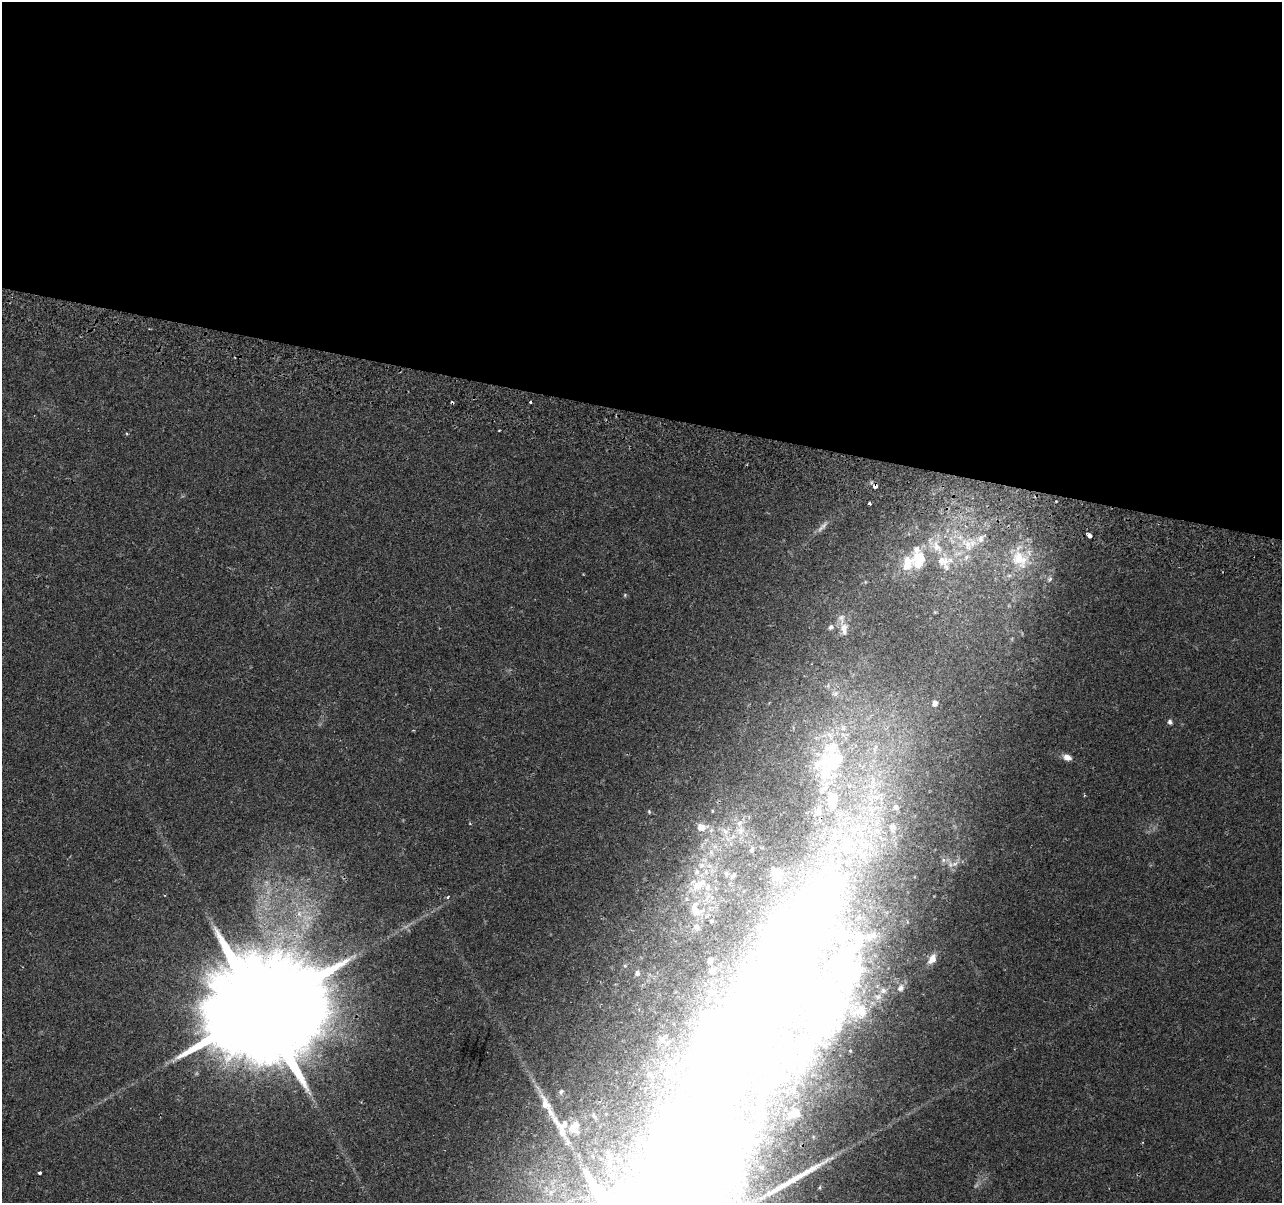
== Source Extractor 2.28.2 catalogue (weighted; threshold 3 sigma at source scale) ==
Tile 3 of 4 x 4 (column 3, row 1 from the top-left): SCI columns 2574-3853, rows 3874-5074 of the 5156 x 5407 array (HDU 1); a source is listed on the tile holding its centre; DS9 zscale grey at full resolution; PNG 1284 x 1205 px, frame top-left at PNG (2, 2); no overlay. Shown black and unused: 34% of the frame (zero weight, under 2 of 3 exposures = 3% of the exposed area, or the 3 px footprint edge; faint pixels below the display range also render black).
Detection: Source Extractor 2.28.2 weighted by HDU 2 'WHT'; one run over the whole footprint, this tile lists its part. Background 0.117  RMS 0.0067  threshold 0.0302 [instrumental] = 3 sigma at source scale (4.5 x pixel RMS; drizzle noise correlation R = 1.50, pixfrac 1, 0.0396/0.0396 arcsec/px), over >= 5 px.
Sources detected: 101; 3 too faint to see at this stretch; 11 inside a brighter object's white glare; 2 cosmic-ray / hot-pixel residue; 1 long thin detection or spike segment (spike, bleed or trail) — not listed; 22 inside a brighter listed object's ellipse — not listed separately; the other 62 listed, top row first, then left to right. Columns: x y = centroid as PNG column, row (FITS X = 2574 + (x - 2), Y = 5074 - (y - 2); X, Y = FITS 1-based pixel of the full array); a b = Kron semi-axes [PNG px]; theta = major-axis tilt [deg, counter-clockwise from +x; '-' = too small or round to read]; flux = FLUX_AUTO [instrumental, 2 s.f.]
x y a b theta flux
530 402 3 3 - 2.2
875 486 4 3 - 6.9
869 503 4 3 - 1.6
1089 535 4 3 - 10
980 539 13 9 70 5.4
968 545 24 13 -50 16
1018 558 31 19 -69 23
919 559 22 17 66 25
944 562 25 20 -33 20
1050 579 7 5 47 1.4
625 595 5 4 - 0.8
831 627 7 6 - 1.9
844 629 20 10 -82 7.3
835 693 9 6 28 2.6
935 703 8 7 - 2.7
1170 722 6 5 - 1.7
875 748 14 4 71 3.1
1067 757 11 7 -20 4.4
832 760 36 31 34 60
873 782 26 7 -90 13
833 799 26 16 83 24
896 807 9 7 -76 3
871 810 17 14 47 16
712 811 5 3 - 0.62
649 812 5 4 - 0.84
739 823 9 7 32 3.3
701 827 12 9 1 7.7
892 827 14 10 -85 5.8
856 828 19 8 64 10
725 831 10 8 -53 4.3
877 831 10 7 57 4.7
838 835 19 13 41 15
863 844 15 9 3 9.5
848 849 12 6 -25 5.1
751 850 7 6 - 1.6
943 860 6 6 - 1.6
848 862 11 7 24 3.9
776 873 15 12 -58 13
733 875 10 7 49 2.7
816 877 7 4 18 2
699 884 29 17 30 26
448 897 5 4 - 0.9
696 910 26 17 -61 20
873 935 11 7 22 3.5
842 936 22 20 -22 31
932 959 14 8 61 5.6
710 961 5 4 - 2
712 970 7 6 - 1.7
637 973 8 7 - 2.4
901 988 9 7 47 2.6
883 990 8 6 -74 1.9
830 1003 59 50 -70 110
261 1010 45 26 72 27000
706 1017 14 13 - 8.4
561 1091 7 5 56 1.5
547 1106 70 10 -60 20
795 1113 8 7 - 9.3
758 1115 8 7 - 2.4
574 1127 20 15 74 11
746 1139 17 16 - 15
39 1173 4 3 - 2
820 1187 5 3 - 0.78
Overlapping masked pixels (flux is a lower limit): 1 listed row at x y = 875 486
Unlisted compact peaks at least as high as the median listed source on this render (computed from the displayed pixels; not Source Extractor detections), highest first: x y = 499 430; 127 434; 470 823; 625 966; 934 896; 583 574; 865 582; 907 922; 976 1186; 935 612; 361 1102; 406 927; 705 840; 413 730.